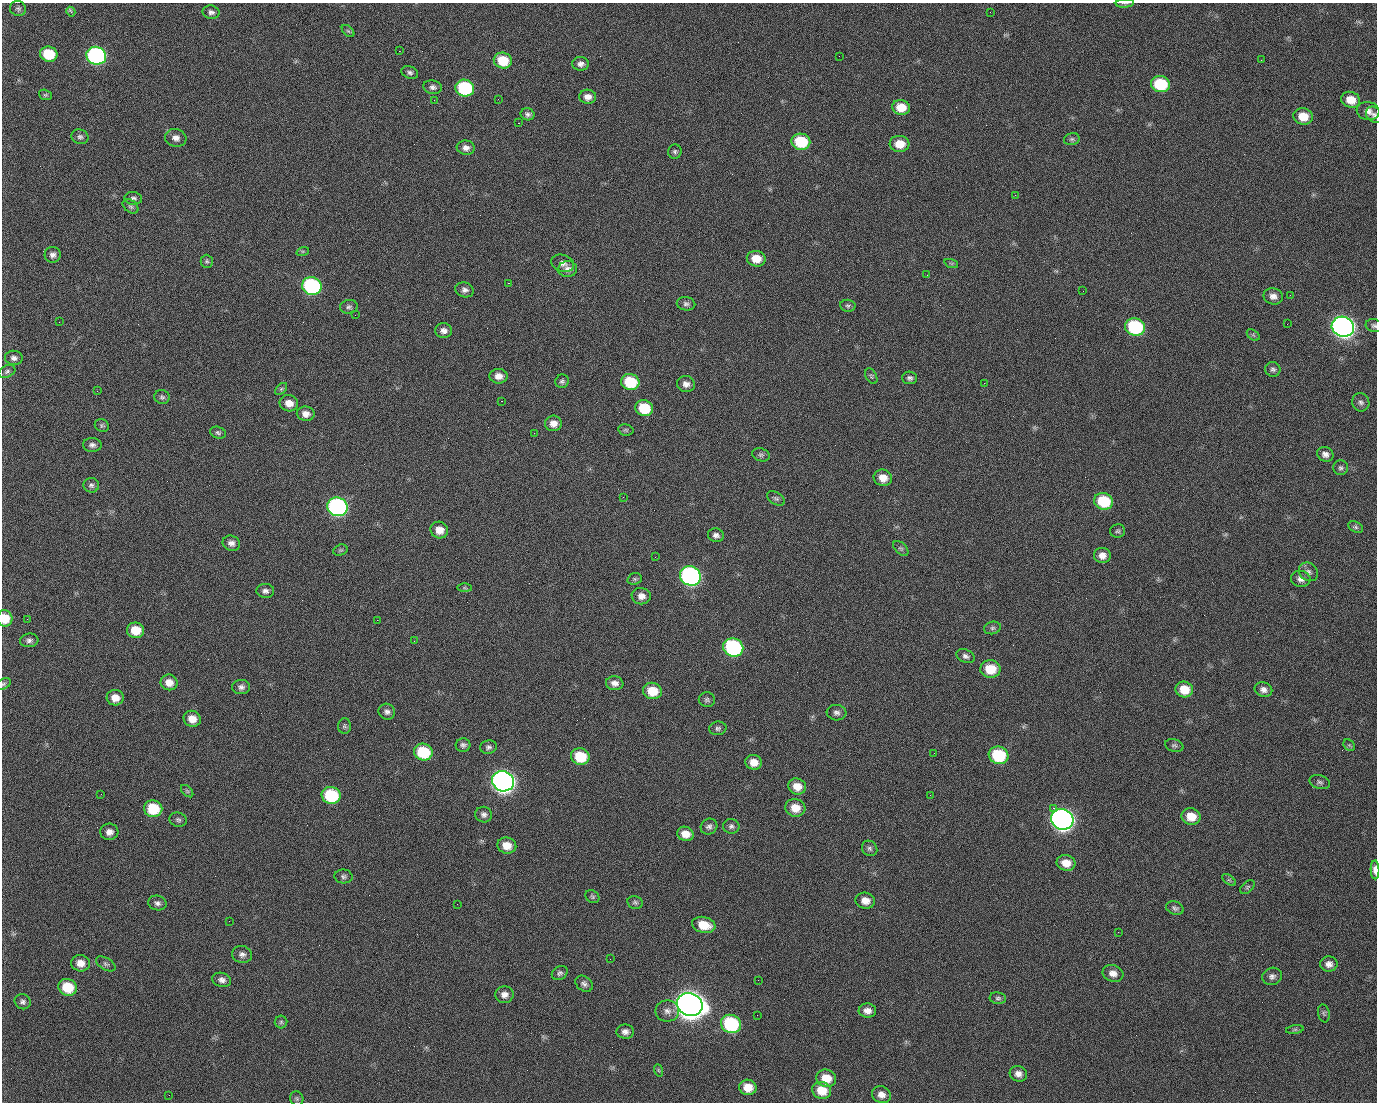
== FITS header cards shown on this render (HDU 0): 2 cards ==
NAXIS1  =                 1375 / length of data axis 1
NAXIS2  =                 1100 / length of data axis 2

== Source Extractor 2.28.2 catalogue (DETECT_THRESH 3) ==
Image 1375 x 1100 px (HDU 0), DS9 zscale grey, 1 PNG px = 1 image px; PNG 1379 x 1104 px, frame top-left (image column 1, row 1100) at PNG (2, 3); each listed source drawn as its Kron ellipse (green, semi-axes under 4 px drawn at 4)
Background 1460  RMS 29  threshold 88.3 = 3 sigma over >= 5 px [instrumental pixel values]
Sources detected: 211; all 211 listed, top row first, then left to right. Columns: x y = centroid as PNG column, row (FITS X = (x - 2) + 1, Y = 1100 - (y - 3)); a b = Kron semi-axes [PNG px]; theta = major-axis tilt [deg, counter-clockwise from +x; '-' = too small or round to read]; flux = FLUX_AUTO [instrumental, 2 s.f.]
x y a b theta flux
1125 3 9 3 4 3.0e+03
18 9 8 7 - 5.3e+03
71 12 5 3 - 5.5e+03
211 12 8 7 - 7.1e+03
990 12 2 2 - 1.7e+03
348 31 7 4 -44 3.3e+03
399 51 2 2 - 2.2e+04
49 54 9 7 -15 7.3e+04
96 56 10 9 - 5.1e+05
839 56 2 2 - 7.0e+02
1261 60 2 2 - 9.4e+02
503 61 9 8 - 5.8e+04
581 64 8 6 -2 8.7e+03
410 72 8 6 -21 5.6e+03
1160 84 9 8 - 1.0e+05
433 87 9 6 -8 7.0e+03
465 88 9 8 - 1.8e+05
45 95 6 5 - 2.9e+03
588 97 8 7 - 1.3e+04
498 99 2 2 - 1.1e+03
434 100 2 2 - 4.2e+03
1351 100 9 8 - 2.6e+04
901 107 9 7 -13 3.6e+04
1368 111 11 9 -8 1.2e+04
528 114 7 6 - 6.3e+03
1374 115 9 7 -44 5.8e+03
1303 116 10 8 -10 3.5e+04
518 123 2 2 - 2.7e+04
80 137 8 7 - 5.9e+03
176 138 10 9 - 1.2e+04
1072 139 8 6 14 4.7e+03
801 142 9 8 - 9.2e+04
899 144 10 8 -4 3.3e+04
466 148 9 7 -5 1.1e+04
675 152 7 6 - 4.7e+03
1015 195 2 2 - 7.2e+03
133 198 9 6 -6 6.1e+03
131 206 9 6 -38 5.0e+03
303 251 6 4 18 3.0e+03
53 255 8 8 - 8.8e+03
756 259 9 8 - 3.2e+04
207 261 6 6 - 3.9e+03
563 263 12 8 -20 1.1e+04
951 263 7 4 -18 3.1e+03
567 269 9 8 - 1.1e+04
927 275 2 2 - 8.2e+02
508 283 2 2 - 5.7e+04
312 286 10 9 - 3.2e+05
465 290 9 7 -18 8.3e+03
1083 291 2 2 - 3.3e+03
1290 295 3 2 - 2.2e+03
1273 296 10 8 -13 1.2e+04
686 304 9 6 -9 6.1e+03
848 306 7 6 - 4.3e+03
349 307 9 7 8 5.5e+03
355 315 2 2 - 8.7e+02
59 322 2 2 - 1.3e+03
1287 324 2 2 - 1.1e+03
1374 326 8 6 -13 5.2e+03
1135 327 10 8 -19 1.8e+05
1343 327 11 10 - 1.4e+06
444 331 8 7 - 9.9e+03
1253 335 7 4 -36 3.7e+03
14 358 9 7 -5 8.4e+03
1273 369 8 7 - 5.8e+03
7 371 9 6 27 4.8e+03
499 376 9 7 -1 1.5e+04
871 376 8 5 -61 3.9e+03
910 378 7 6 - 5.8e+03
562 381 7 6 - 4.8e+03
630 382 9 8 - 9.2e+04
984 383 2 2 - 2.1e+04
686 384 9 8 - 1.1e+04
281 389 7 4 45 3.6e+03
97 391 3 2 - 1.8e+03
162 397 8 7 - 4.9e+03
501 401 3 2 - 5.8e+04
1361 402 9 8 - 7.7e+03
289 403 9 8 - 1.9e+04
644 408 9 8 - 6.8e+04
306 414 9 7 -7 1.4e+04
553 423 8 8 - 1.5e+04
102 426 7 6 - 4.1e+03
626 430 7 5 -12 3.7e+03
218 433 8 6 -20 4.5e+03
534 433 2 2 - 8.0e+02
92 445 9 7 -1 7.6e+03
1325 454 8 7 - 1.0e+04
761 455 9 6 -18 4.9e+03
1341 468 7 7 - 5.2e+03
883 478 9 8 - 2.1e+04
91 485 8 7 - 5.6e+03
623 497 2 2 - 3.4e+03
776 498 10 6 -29 5.0e+03
1104 501 9 8 - 8.9e+04
337 507 10 9 - 5.6e+05
1356 527 8 5 -27 4.6e+03
439 530 9 8 - 2.1e+04
1118 531 7 6 - 4.3e+03
716 535 8 6 -11 8.2e+03
231 543 9 7 -21 1.0e+04
901 548 9 5 -44 4.2e+03
340 550 7 5 19 3.8e+03
1102 555 8 7 - 1.4e+04
655 557 2 2 - 8.8e+02
1308 572 10 8 -40 9.0e+03
690 576 11 9 -25 6.7e+05
635 579 7 5 19 4.1e+03
1301 579 10 8 -8 1.2e+04
465 588 7 4 -1 2.8e+03
265 591 9 7 -1 7.8e+03
641 596 9 8 - 1.4e+04
5 618 8 7 - 3.9e+04
27 619 2 2 - 4.7e+03
377 620 2 2 - 1.2e+04
992 628 8 6 15 5.3e+03
136 630 8 7 - 3.9e+04
29 640 9 7 8 6.9e+03
414 641 2 2 - 1.0e+03
733 647 10 9 - 3.2e+05
965 656 9 6 -22 7.3e+03
990 669 10 9 - 4.6e+04
169 682 8 8 - 1.9e+04
615 683 9 7 -8 1.1e+04
3 684 8 5 28 3.8e+03
241 687 9 7 -1 7.8e+03
1184 689 9 8 - 3.7e+04
1263 690 9 7 -22 1.0e+04
652 691 9 8 - 4.5e+04
115 698 8 7 - 1.9e+04
707 700 8 7 - 5.4e+03
387 712 8 7 - 7.8e+03
836 713 10 8 -6 7.9e+03
192 719 9 8 - 2.1e+04
344 726 8 6 87 4.3e+03
718 728 8 7 - 5.5e+03
463 745 7 7 - 6.2e+03
1174 745 9 6 -16 5.1e+03
1349 745 6 5 - 3.2e+03
488 747 8 6 10 6.3e+03
423 752 9 8 - 9.6e+04
934 753 2 2 - 1.7e+03
999 755 10 8 -18 1.2e+05
580 757 9 8 - 7.1e+04
754 762 8 7 - 2.0e+04
503 781 11 10 - 1.5e+06
1320 782 10 7 -16 5.4e+03
797 786 9 8 - 2.2e+04
187 791 7 4 -45 3.3e+03
101 794 3 2 - 2.6e+03
331 795 9 8 - 1.3e+05
930 795 2 2 - 8.2e+03
795 808 10 8 -15 2.9e+04
1053 808 2 2 - 1.7e+04
153 809 9 8 - 7.2e+04
484 815 8 7 - 7.6e+03
1191 817 9 8 - 3.1e+04
1062 819 11 10 - 1.5e+06
178 820 9 7 -16 5.1e+03
709 826 8 7 - 7.3e+03
731 826 8 7 - 6.1e+03
109 832 9 8 - 1.2e+04
685 834 8 7 - 2.0e+04
507 846 9 8 - 2.6e+04
870 848 8 7 - 6.1e+03
1066 863 9 8 - 2.3e+04
1375 870 9 4 -88 1.4e+04
344 876 9 7 -5 5.5e+03
1229 880 8 4 -36 3.7e+03
1247 887 8 5 41 3.8e+03
592 897 7 6 - 4.0e+03
865 901 10 8 -11 1.8e+04
635 902 8 6 -11 4.4e+03
157 903 9 7 -10 7.5e+03
457 904 2 2 - 1.4e+03
1175 908 9 6 -20 5.6e+03
229 921 2 2 - 8.0e+02
704 925 12 8 -14 4.0e+04
1118 932 2 2 - 2.7e+03
242 954 10 8 -13 9.0e+03
610 959 2 2 - 2.6e+03
80 963 9 8 - 1.8e+04
106 964 11 6 -31 5.6e+03
1329 964 9 7 4 1.1e+04
560 973 8 6 31 5.5e+03
1113 973 10 8 -19 1.4e+04
1272 976 10 8 20 8.5e+03
222 980 10 7 -16 9.5e+03
758 980 2 2 - 1.7e+03
584 984 9 7 -36 7.5e+03
68 987 9 8 - 5.9e+04
504 995 9 8 - 1.1e+04
998 998 8 6 -8 4.5e+03
23 1002 8 7 - 6.7e+03
690 1004 13 11 -22 3.7e+06
667 1011 12 10 0 1.3e+04
867 1011 8 7 - 1.3e+04
1324 1013 9 5 -79 4.5e+03
757 1015 2 2 - 1.1e+03
281 1022 6 6 - 4.6e+03
731 1024 10 9 - 1.9e+05
1295 1030 9 4 8 3.8e+03
625 1032 9 7 -1 9.4e+03
658 1070 6 4 -71 2.8e+03
1018 1074 9 7 -27 1.1e+04
826 1078 10 8 -14 3.4e+04
748 1087 8 7 - 2.8e+04
822 1090 9 8 - 3.5e+04
169 1095 2 2 - 5.5e+03
881 1095 9 8 - 1.4e+04
297 1098 7 6 - 4.3e+03
At the frame edge (FLAGS 8, measured only in part): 5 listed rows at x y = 1125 3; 1374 326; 5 618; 3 684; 1375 870